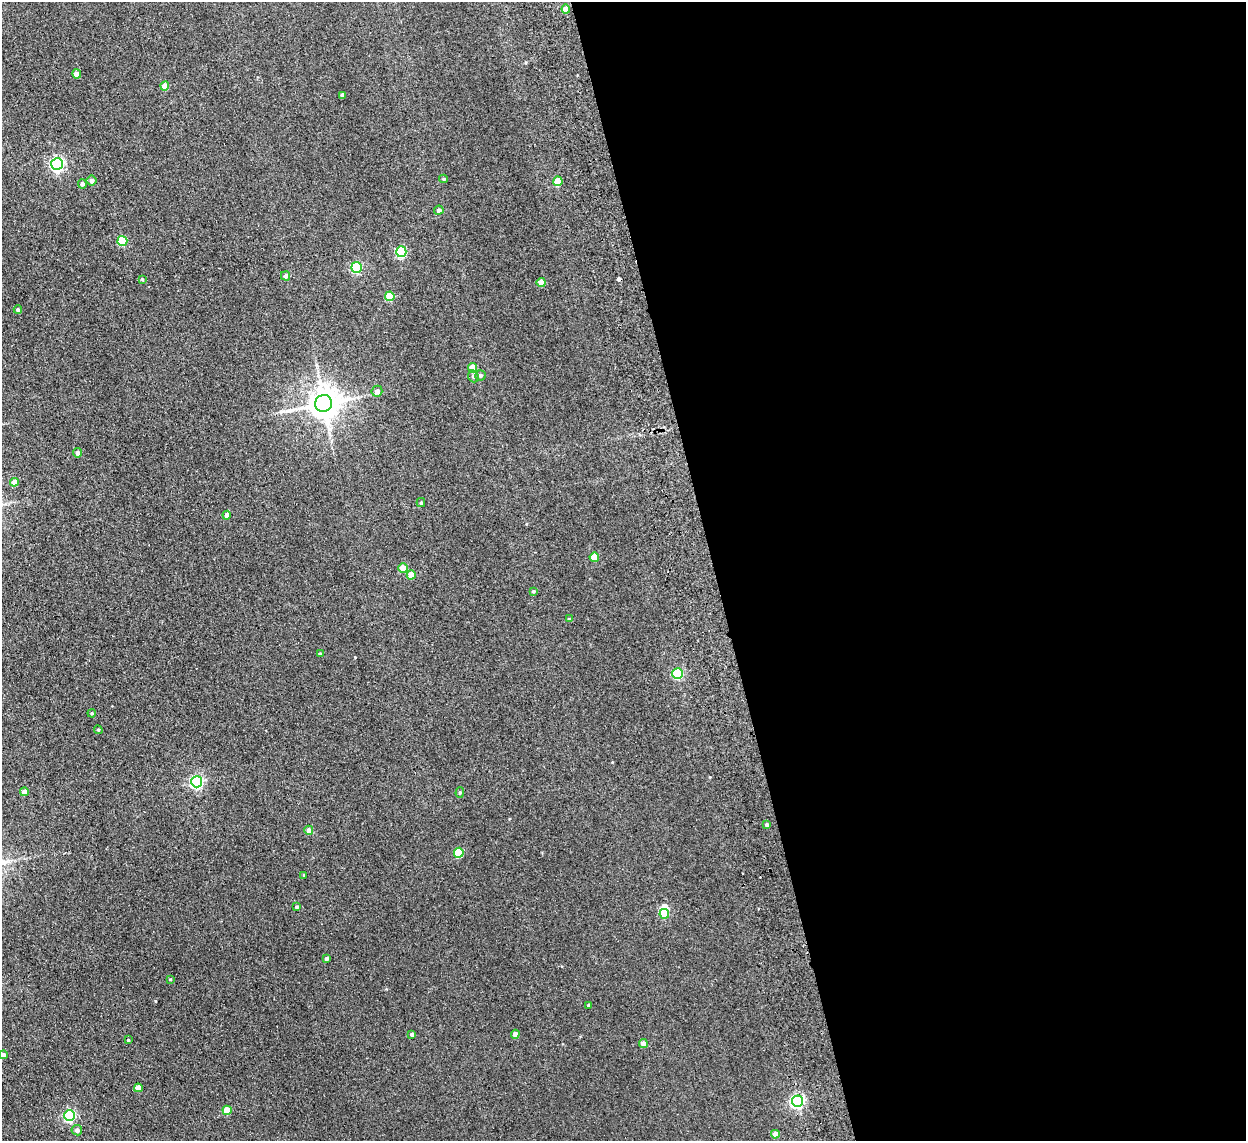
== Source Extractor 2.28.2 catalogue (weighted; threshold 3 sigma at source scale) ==
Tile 8 of 4 x 4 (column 4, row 2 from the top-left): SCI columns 3787-5030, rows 2434-3572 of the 5083 x 4981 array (HDU 1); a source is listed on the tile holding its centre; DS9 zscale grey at full resolution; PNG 1248 x 1143 px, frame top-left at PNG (2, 2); each listed source drawn as its Kron ellipse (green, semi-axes under 4 px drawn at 4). Shown black and unused: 43% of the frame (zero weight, under 2 of 3 exposures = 3% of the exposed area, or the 3 px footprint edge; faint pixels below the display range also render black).
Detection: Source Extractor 2.28.2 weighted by HDU 2 'WHT'; one run over the whole footprint, this tile lists its part. Background 0.0671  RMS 0.0097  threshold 0.0438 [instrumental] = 3 sigma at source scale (4.5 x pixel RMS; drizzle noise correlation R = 1.50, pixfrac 1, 0.05/0.05 arcsec/px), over >= 5 px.
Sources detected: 61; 1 inside a brighter object's white glare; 1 cosmic-ray / hot-pixel residue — neither listed nor drawn; the other 59 listed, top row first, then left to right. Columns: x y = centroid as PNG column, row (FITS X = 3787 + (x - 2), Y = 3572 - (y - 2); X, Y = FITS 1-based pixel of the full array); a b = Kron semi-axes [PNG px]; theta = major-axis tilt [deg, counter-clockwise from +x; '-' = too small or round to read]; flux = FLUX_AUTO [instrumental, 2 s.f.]
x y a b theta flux
566 9 4 4 - 8.6
77 74 4 4 - 9.4
165 86 4 4 - 13
342 95 4 3 - 3.4
57 164 6 5 - 200
444 179 4 3 - 1.3
91 180 5 5 - 4
558 181 5 4 - 19
82 184 5 4 - 2.3
439 210 5 4 - 3.1
122 241 5 5 - 36
401 252 5 5 - 75
357 267 5 5 - 72
286 276 5 4 - 3.2
142 279 4 3 - 0.92
541 283 4 4 - 12
390 296 5 4 - 26
18 310 4 4 - 1.6
473 368 4 4 - 18
480 375 5 5 - 2
473 376 6 5 - 2.1
377 391 5 5 - 3
324 403 8 8 - 1500
78 453 4 4 - 3.4
14 482 4 4 - 8.6
421 502 4 4 - 1.2
227 515 4 4 - 3.9
594 557 5 4 - 20
403 568 4 4 - 13
411 575 4 4 - 14
533 591 4 3 - 0.96
569 619 4 4 - 0.95
320 654 4 3 - 1.9
678 674 5 5 - 68
92 713 4 3 - 0.75
98 730 4 4 - 0.99
197 782 5 5 - 160
24 792 4 4 - 7.6
460 792 5 4 - 1.2
767 825 4 4 - 2.7
309 830 4 4 - 6.6
459 853 5 5 - 35
304 875 3 2 - 0.78
297 907 4 3 - 1.3
664 914 5 5 - 30
327 958 4 4 - 2.1
170 979 4 2 - 0.61
589 1005 3 3 - 2.2
412 1034 4 3 - 2.7
515 1034 4 4 - 6.1
128 1040 3 3 - 0.67
643 1043 4 4 - 7.7
4 1055 4 4 - 3.7
138 1088 4 4 - 10
797 1101 5 5 - 170
227 1110 4 4 - 21
69 1116 5 5 - 110
77 1130 5 5 - 2.6
775 1134 4 4 - 12
Isophote crosses this tile's border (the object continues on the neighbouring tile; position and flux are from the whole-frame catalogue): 1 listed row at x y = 4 1055